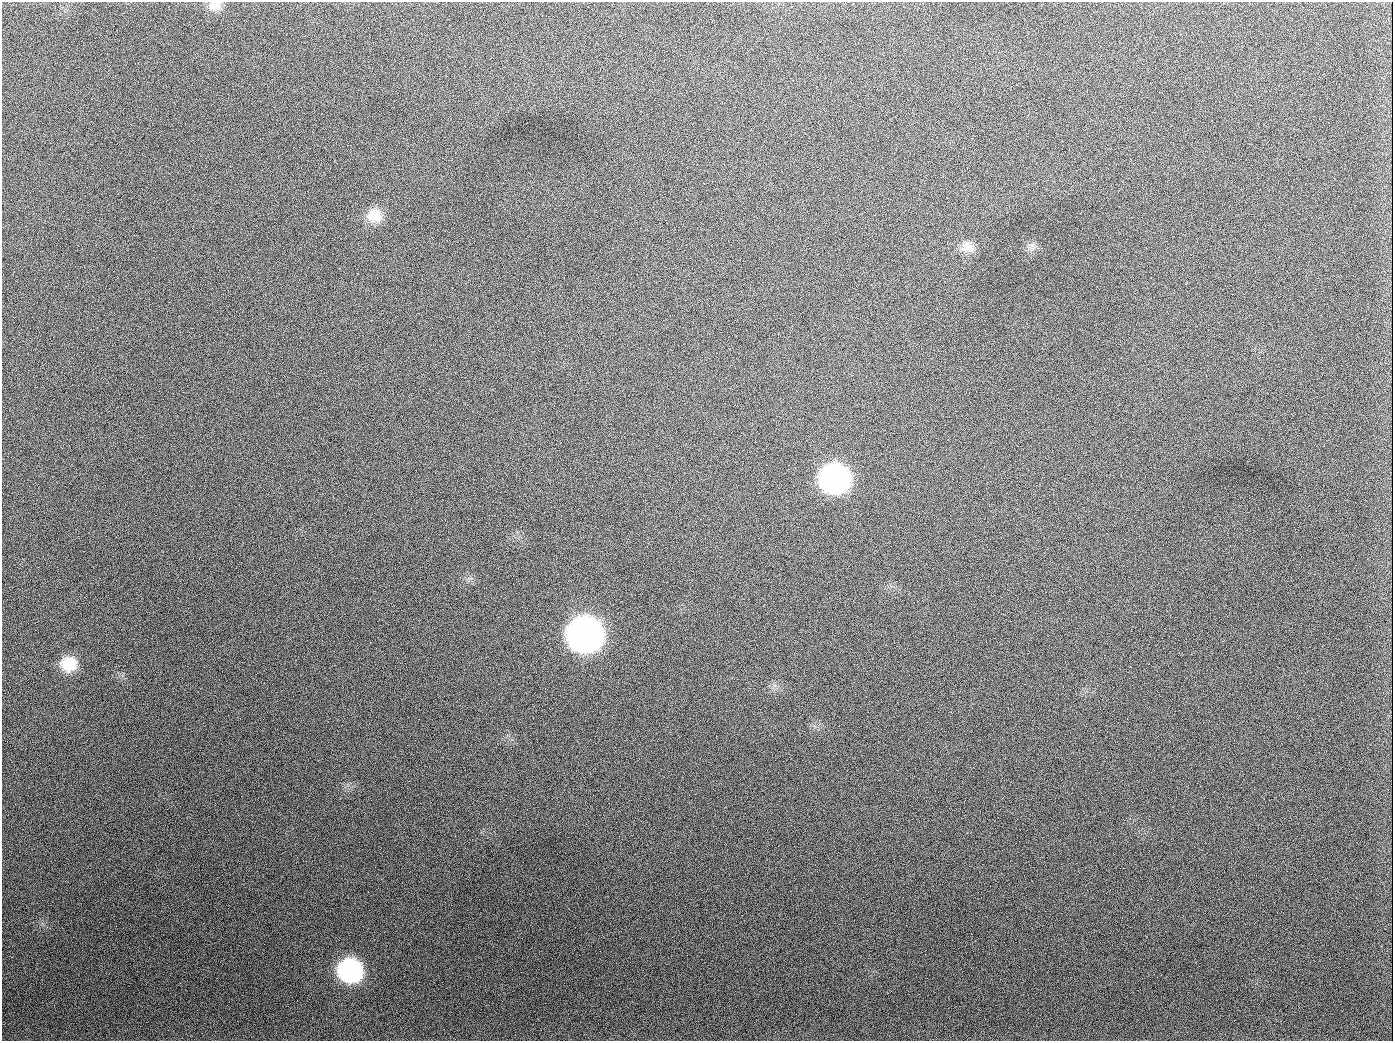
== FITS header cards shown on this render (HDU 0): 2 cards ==
NAXIS1  =                 1391
NAXIS2  =                 1039

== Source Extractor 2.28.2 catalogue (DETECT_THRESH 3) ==
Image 1391 x 1039 px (HDU 0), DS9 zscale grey, 1 PNG px = 1 image px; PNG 1395 x 1043 px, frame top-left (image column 1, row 1039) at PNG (2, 2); no overlay
Background 1890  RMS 79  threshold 237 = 3 sigma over >= 5 px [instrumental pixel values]
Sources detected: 11; all 11 listed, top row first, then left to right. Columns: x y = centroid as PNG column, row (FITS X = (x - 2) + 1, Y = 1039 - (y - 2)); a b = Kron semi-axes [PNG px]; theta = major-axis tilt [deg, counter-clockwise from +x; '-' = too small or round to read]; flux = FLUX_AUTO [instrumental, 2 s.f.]
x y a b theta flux
215 5 16 13 -1 5.1e+04
189 126 2 2 - 6.1e+03
374 216 19 17 2 1.0e+05
967 247 19 14 -29 6.2e+04
1032 247 12 8 67 2.6e+04
654 407 3 2 - 3.9e+03
834 479 20 18 -7 1.8e+06
585 634 21 20 - 4.2e+06
69 664 18 16 6 1.4e+05
350 970 20 18 -23 7.9e+05
944 1026 3 2 - 4.5e+03
At the frame edge (FLAGS 8, measured only in part): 1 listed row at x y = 215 5